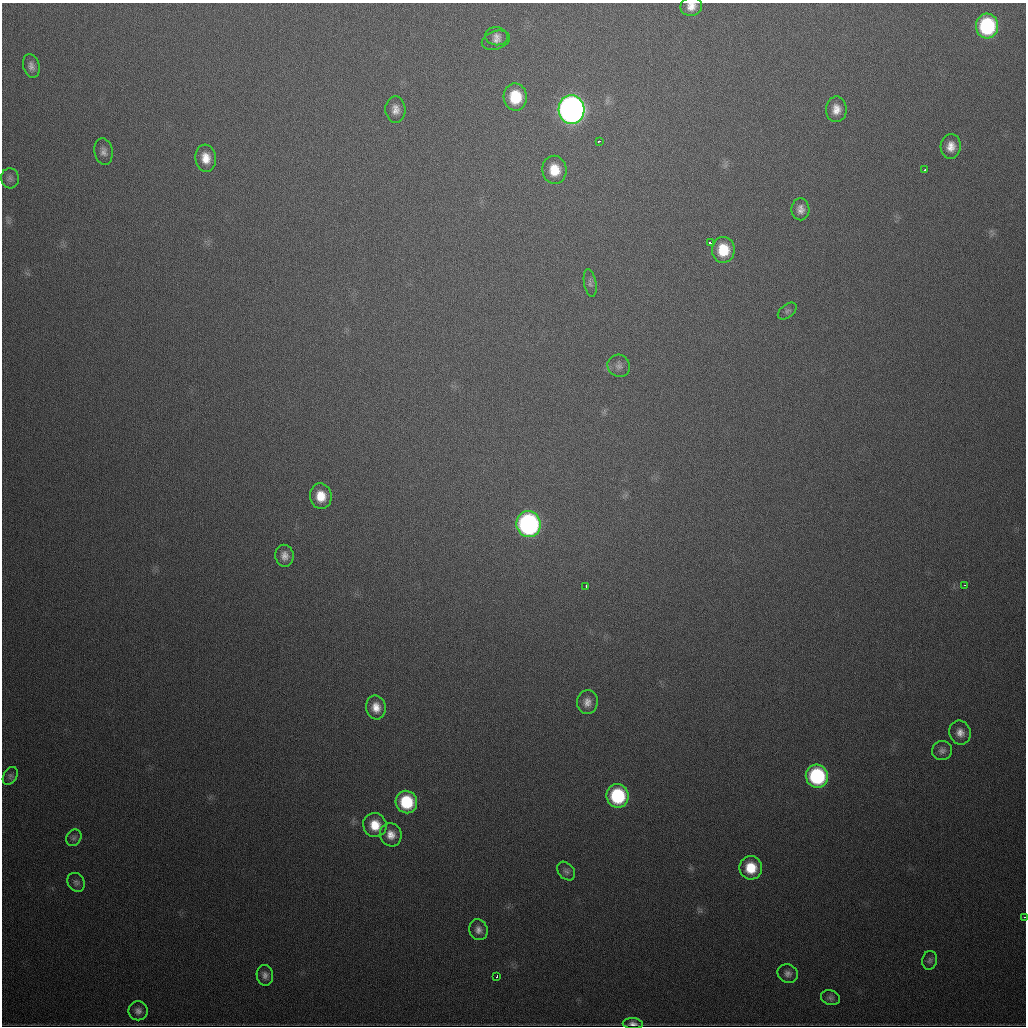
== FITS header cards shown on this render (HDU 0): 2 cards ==
NAXIS1  =                 1024
NAXIS2  =                 1024

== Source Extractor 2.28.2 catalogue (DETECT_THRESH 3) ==
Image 1024 x 1024 px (HDU 0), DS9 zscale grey, 1 PNG px = 1 image px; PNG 1028 x 1028 px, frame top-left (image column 1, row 1024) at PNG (2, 3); each listed source drawn as its Kron ellipse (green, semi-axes under 4 px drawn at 4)
Background 550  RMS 18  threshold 55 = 3 sigma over >= 5 px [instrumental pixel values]
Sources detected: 50; all 50 listed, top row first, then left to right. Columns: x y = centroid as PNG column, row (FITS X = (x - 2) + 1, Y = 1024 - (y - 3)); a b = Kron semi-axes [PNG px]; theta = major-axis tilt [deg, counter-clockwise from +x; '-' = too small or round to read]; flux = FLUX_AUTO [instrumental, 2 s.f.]
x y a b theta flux
691 6 11 9 18 1.2e+04
987 26 12 11 - 1.3e+05
496 36 11 9 -9 6.7e+03
496 40 14 9 17 7.5e+03
31 66 12 8 -74 6.9e+03
515 97 13 11 -87 4.8e+04
571 109 14 13 - 1.0e+06
836 109 13 10 88 1.3e+04
395 110 13 10 -87 9.7e+03
599 141 3 3 - 1.9e+03
951 146 12 10 86 1.3e+04
104 152 13 9 -80 6.9e+03
206 158 13 10 -84 1.8e+04
554 170 14 12 -83 2.7e+04
925 170 3 3 - 1.0e+04
10 178 10 9 - 5.4e+03
800 209 11 9 -88 8.4e+03
710 243 4 3 - 9.5e+03
723 250 13 11 -89 3.7e+04
590 283 14 6 -80 4.3e+03
787 311 11 6 38 3.9e+03
619 366 11 11 - 6.9e+03
321 496 13 11 -83 2.4e+04
528 524 13 12 - 3.5e+05
284 556 11 9 -85 9.2e+03
964 585 3 2 - 3.2e+03
586 586 3 2 - 1.4e+03
587 702 12 10 82 1.0e+04
376 707 12 10 -80 1.4e+04
960 733 12 10 -69 1.0e+04
942 751 10 9 - 5.6e+03
10 776 10 6 59 3.5e+03
817 776 11 11 - 1.3e+05
618 796 12 11 - 9.8e+04
406 802 11 10 - 6.2e+04
375 825 12 11 - 2.5e+04
391 835 12 11 - 1.3e+04
74 838 9 7 53 3.8e+03
751 868 11 11 - 3.3e+04
566 871 10 7 -48 4.6e+03
76 882 10 8 -56 4.3e+03
1024 917 2 2 - 1.5e+03
478 930 10 9 - 7.3e+03
930 960 9 7 79 4.0e+03
788 974 10 9 - 6.2e+03
265 975 10 8 -82 6.1e+03
497 976 3 2 - 2.1e+03
831 998 10 7 -18 4.0e+03
138 1011 9 9 - 6.0e+03
633 1024 10 5 -3 5.5e+03
At the frame edge (FLAGS 8, measured only in part): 2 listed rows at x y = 691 6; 1024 917